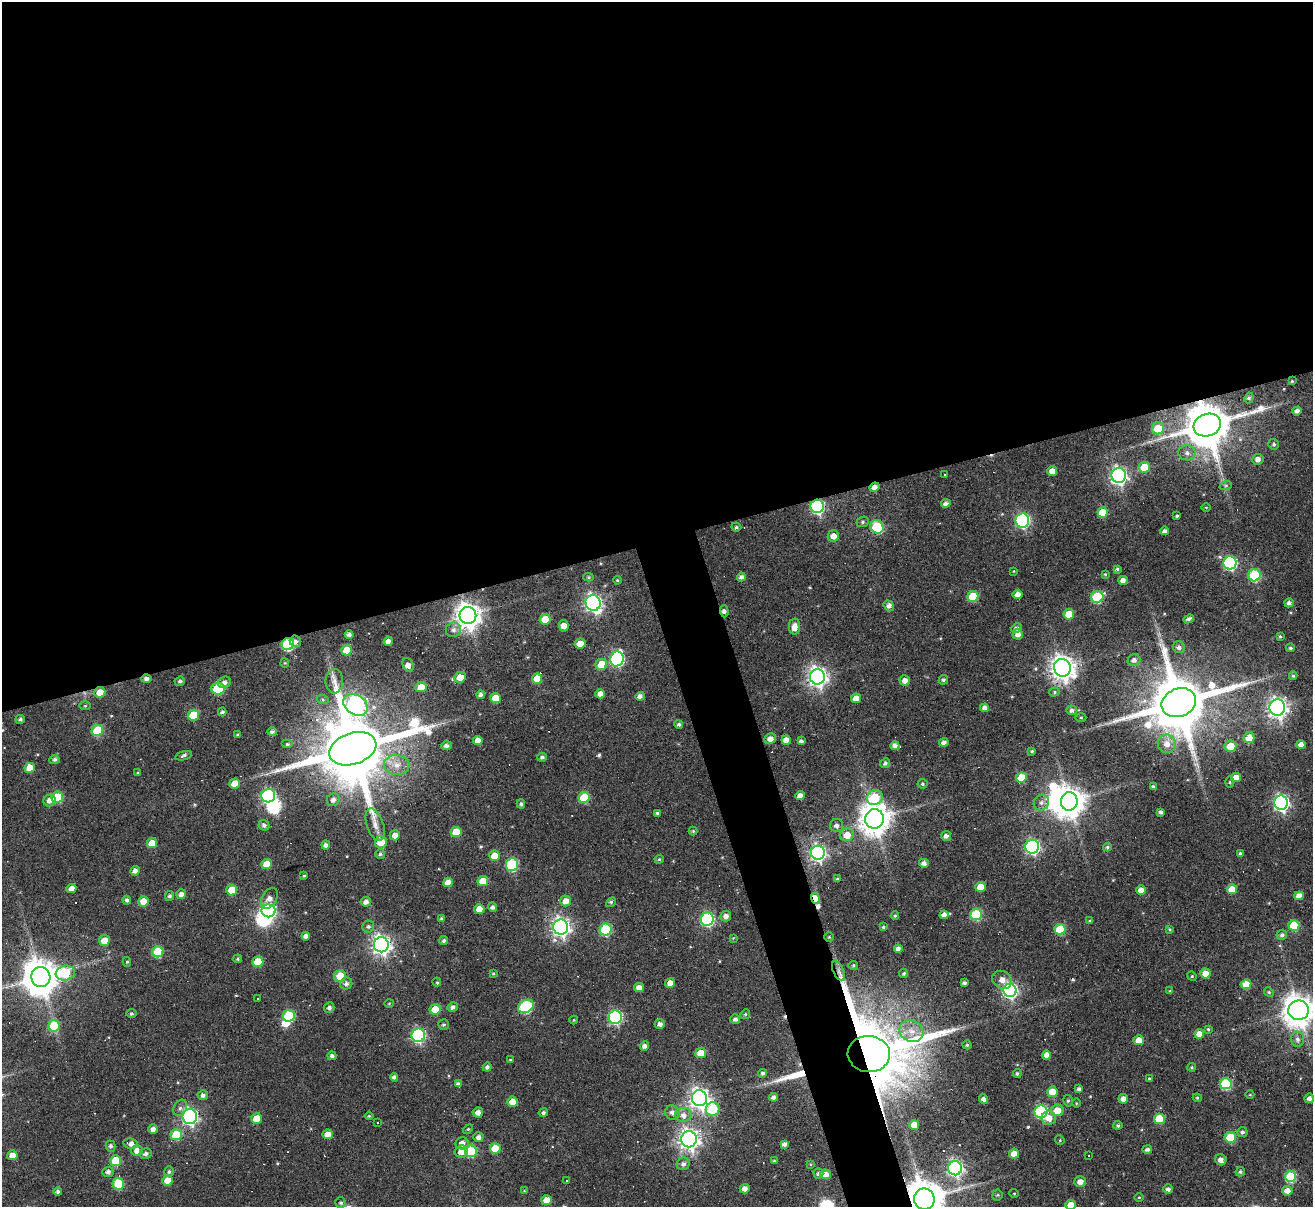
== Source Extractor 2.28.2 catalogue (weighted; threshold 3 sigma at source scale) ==
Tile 2 of 4 x 4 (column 2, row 1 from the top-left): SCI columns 1313-2623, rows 3881-5085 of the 5246 x 5228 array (HDU 1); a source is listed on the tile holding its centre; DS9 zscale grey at full resolution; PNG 1315 x 1209 px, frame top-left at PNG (2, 2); each listed source drawn as its Kron ellipse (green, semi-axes under 4 px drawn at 4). Shown black and unused: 47% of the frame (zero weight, under 3 of 6 exposures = <1% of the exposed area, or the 3 px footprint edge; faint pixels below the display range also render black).
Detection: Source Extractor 2.28.2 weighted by HDU 2 'WHT'; one run over the whole footprint, this tile lists its part. Background 0.0978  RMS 0.0091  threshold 0.0373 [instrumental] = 3 sigma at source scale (4.09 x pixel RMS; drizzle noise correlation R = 1.36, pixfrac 0.8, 0.05/0.05 arcsec/px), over >= 5 px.
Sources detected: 365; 4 inside a brighter object's white glare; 14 cosmic-ray / hot-pixel residue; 2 long thin detections or spike segments (spike, bleed or trail) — neither listed nor drawn; the other 345 listed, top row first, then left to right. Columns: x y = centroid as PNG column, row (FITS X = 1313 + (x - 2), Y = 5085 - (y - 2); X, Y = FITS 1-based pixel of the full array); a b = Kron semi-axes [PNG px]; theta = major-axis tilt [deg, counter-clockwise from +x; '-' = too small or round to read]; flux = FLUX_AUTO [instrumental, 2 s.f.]
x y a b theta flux
1292 381 4 4 - 1
1249 398 5 4 - 2.1
1297 411 5 4 - 3.5
1207 425 14 11 18 4000
1158 428 6 6 - 26
1274 444 5 5 - 1.8
1187 453 8 7 - 4.2
1258 459 5 5 - 4.4
1144 467 6 5 - 23
1052 471 5 5 - 6.4
944 474 2 2 - 1
1119 475 7 7 - 300
1226 485 6 4 19 1.4
875 487 5 4 - 4.8
946 503 5 4 - 3
817 506 7 6 - 140
1206 508 5 3 - 0.84
1103 513 5 5 - 31
1177 516 4 3 - 1.5
1022 521 7 7 - 160
863 522 6 5 - 1.7
736 527 5 3 - 1.5
877 527 7 6 - 60
1165 531 4 4 - 3.3
833 536 6 5 - 7.3
1230 563 6 6 - 130
1117 569 4 3 - 1.4
1014 571 4 4 - 0.76
1105 574 4 3 - 0.91
1255 575 6 6 - 69
588 577 5 4 - 1.4
741 577 4 4 - 2.9
617 580 4 4 - 0.87
1123 580 5 4 - 4.4
1018 594 5 4 - 6
973 596 5 5 - 30
1097 597 6 5 - 59
593 603 8 7 - 300
1289 603 5 4 - 2.8
889 606 6 5 - 4.2
724 611 6 4 -87 2.5
1069 614 5 5 - 17
468 615 8 8 - 930
545 619 5 5 - 20
1189 619 5 3 - 2.5
564 626 6 5 - 6
794 627 8 5 87 7.9
1016 628 5 4 - 2.8
453 630 8 7 - 3.7
1018 634 5 5 - 5.5
349 635 4 4 - 2.7
1280 636 4 4 - 1.1
295 641 6 5 - 2.9
388 641 5 4 - 4.3
288 644 6 6 - 72
580 644 5 5 - 11
1179 647 6 5 - 2.8
1290 648 4 4 - 1.5
347 650 5 5 - 18
617 659 7 6 - 130
1134 660 6 5 - 3.6
285 663 4 4 - 0.9
601 664 6 5 - 17
408 665 7 5 -63 3.9
1062 668 9 8 - 760
1293 676 4 4 - 1.2
460 677 6 5 - 12
817 677 7 7 - 460
146 679 5 4 - 3
537 679 5 5 - 16
905 680 5 5 - 5.3
943 680 5 4 - 1.7
180 681 5 4 - 1.7
334 681 12 8 89 6.5
224 682 6 5 - 3
421 687 5 5 - 13
218 689 7 6 - 38
100 692 5 5 - 10
1054 692 5 4 - 1.4
600 694 5 4 - 5.8
481 695 4 4 - 3
640 696 5 4 - 3.8
495 698 5 5 - 15
856 698 5 4 - 7
323 700 6 4 -20 1.3
1179 703 18 14 21 7500
356 705 13 9 -32 340
85 706 6 4 1 1
1277 707 8 8 - 460
985 708 4 4 - 4.9
1071 710 5 5 - 2.9
222 712 4 4 - 2.4
193 715 6 5 - 28
1081 717 5 3 - 0.96
20 719 5 4 - 2.1
679 724 4 4 - 1.7
97 730 6 5 - 34
272 732 5 4 - 2.2
238 735 4 3 - 1.4
1249 738 5 5 - 15
770 739 6 5 - 5.8
478 740 5 4 - 5.6
786 740 5 4 - 6.6
801 741 4 4 - 2.5
944 742 5 4 - 3.4
287 744 6 4 0 1.6
1167 744 9 9 - 7.6
1301 744 5 4 - 5.2
446 746 5 4 - 3
895 746 5 4 - 3.7
1230 746 6 5 - 15
353 749 24 15 19 11000
1032 751 3 3 - 1
184 756 9 3 15 2.2
542 757 5 4 - 2.2
55 760 5 4 - 2
885 763 5 4 - 2
397 765 13 10 -6 10
30 768 5 5 - 12
138 773 4 3 - 1.1
1021 777 5 5 - 18
1236 777 5 4 - 7.2
1229 782 5 3 - 0.98
235 784 5 5 - 11
922 784 5 5 - 1.7
1153 787 4 3 - 1.5
268 796 7 6 - 130
800 796 4 4 - 5
57 797 6 5 - 31
584 797 5 5 - 33
875 798 8 7 - 44
333 800 6 6 - 4.1
49 801 6 6 - 5.1
1069 801 9 8 - 1300
1041 803 8 7 - 3.6
1281 803 7 7 - 260
521 804 4 3 - 1.5
1161 812 4 3 - 2.2
657 813 3 3 - 1.6
874 819 10 9 - 1400
264 825 6 5 - 2.4
375 825 17 8 -71 7.7
836 825 6 6 - 3.6
693 831 4 4 - 0.97
456 832 5 5 - 18
395 835 5 5 - 6.9
847 835 7 6 - 11
946 836 5 5 - 3.4
381 842 6 6 - 14
152 843 5 5 - 11
326 845 4 4 - 3
1032 847 7 7 - 190
1107 847 4 4 - 1.3
818 853 7 7 - 260
1240 853 4 4 - 1.7
380 854 5 5 - 1.6
495 856 5 5 - 16
659 859 4 4 - 1
924 863 5 4 - 3.7
267 864 5 5 - 12
512 865 6 6 - 64
135 871 5 4 - 4.3
304 876 3 3 - 1.1
837 879 4 4 - 1.2
483 881 5 5 - 17
448 883 5 4 - 7.5
980 887 5 5 - 13
71 889 5 4 - 6.2
1232 889 5 5 - 12
232 890 5 5 - 20
1141 890 5 4 - 9.9
181 894 5 5 - 4.2
169 896 5 4 - 2
1299 896 4 4 - 6.2
269 898 11 7 58 5.4
815 898 6 3 -69 20
127 900 4 4 - 2.2
144 901 5 5 - 13
566 901 5 5 - 7.5
366 902 5 4 - 4.5
611 902 5 3 - 1.7
493 907 4 4 - 2.6
479 909 5 5 - 10
268 911 7 6 - 180
976 914 6 5 - 51
944 915 4 4 - 5
726 916 5 5 - 4
895 916 4 3 - 1.1
442 919 4 4 - 1.5
707 919 6 6 - 130
1090 921 3 3 - 1.1
1294 925 5 5 - 31
368 926 6 6 - 2
561 927 7 7 - 400
883 927 3 3 - 1
1060 929 5 5 - 29
1170 929 4 3 - 1.1
606 930 6 6 - 62
1282 935 5 5 - 2.4
306 936 4 4 - 3.5
829 937 5 5 - 1.1
733 938 4 4 - 0.68
104 941 5 5 - 11
444 941 5 4 - 1.9
381 945 7 7 - 440
898 949 4 4 - 3.5
158 952 5 5 - 35
238 959 4 3 - 1.2
127 962 5 4 - 1.2
258 962 5 5 - 24
853 965 5 4 - 1.2
839 971 11 5 -63 4
65 973 9 7 9 41
493 973 4 3 - 1.2
904 973 5 4 - 1.5
1205 974 5 5 - 11
340 976 6 5 - 21
1192 976 5 4 - 0.93
41 977 10 9 - 2100
1002 980 10 8 -30 8.2
437 982 4 3 - 1.3
670 983 5 4 - 6.5
964 983 4 3 - 1.9
346 984 6 6 - 3.2
1246 984 5 5 - 18
639 987 5 4 - 5.2
1010 990 6 6 - 200
1170 991 4 4 - 0.92
1269 992 5 4 - 1.1
258 999 3 2 - 0.8
389 1003 5 3 - 0.76
526 1006 8 6 31 80
453 1007 5 4 - 2.9
329 1008 5 5 - 2.9
435 1009 5 5 - 15
1298 1010 10 10 - 1400
131 1013 5 5 - 1.5
745 1014 5 4 - 1.2
289 1016 6 5 - 47
615 1017 7 6 - 130
735 1019 5 4 - 3
574 1020 4 4 - 0.9
660 1024 5 4 - 3.7
444 1025 5 5 - 1.6
54 1026 6 5 - 34
1208 1029 3 3 - 1.1
911 1031 12 10 -30 11
1199 1034 5 5 - 7.5
418 1035 7 6 - 120
1297 1039 7 6 - 3.5
1139 1040 5 5 - 8.9
967 1045 4 4 - 1.1
644 1046 4 4 - 3.3
701 1053 5 5 - 13
869 1054 21 18 -5 10000
1046 1055 4 4 - 5.4
332 1056 4 4 - 2.7
510 1060 4 3 - 0.77
487 1067 4 4 - 2.2
1191 1067 4 4 - 1.1
763 1073 4 4 - 2.1
1017 1073 4 4 - 1.5
394 1077 4 4 - 2.5
1149 1078 4 3 - 0.86
458 1084 4 4 - 3.1
1226 1084 6 5 - 60
1079 1089 4 4 - 2.4
1052 1092 5 5 - 16
203 1095 5 5 - 2.8
1250 1095 4 3 - 0.58
773 1097 4 4 - 3.1
699 1098 8 7 - 500
1197 1098 4 4 - 1.1
1309 1098 5 4 - 3.5
983 1099 5 4 - 3
1123 1099 4 4 - 4.9
1068 1101 6 4 -76 1.6
512 1102 5 5 - 11
1076 1103 5 3 - 0.8
180 1108 9 6 62 3.1
713 1109 7 7 - 50
1057 1110 6 6 - 11
478 1112 5 5 - 4.9
543 1112 4 4 - 1.8
1041 1112 6 6 - 100
672 1113 7 7 - 3.6
683 1115 8 7 - 5.1
369 1116 4 4 - 0.96
190 1117 7 7 - 240
256 1118 5 5 - 13
1049 1118 7 6 - 8.2
1159 1119 5 5 - 23
378 1122 3 2 - 0.58
914 1125 5 5 - 12
1118 1125 4 3 - 1.4
153 1129 5 5 - 4
468 1129 6 4 44 0.95
1242 1132 5 5 - 2.2
328 1134 5 5 - 6.5
176 1135 5 5 - 26
478 1137 5 5 - 3.8
1230 1137 5 5 - 30
689 1139 8 7 - 550
1060 1140 5 4 - 1
131 1143 7 5 -11 5.3
462 1143 6 6 - 5.2
784 1144 4 4 - 2.7
110 1146 5 5 - 2.3
495 1148 5 5 - 21
1147 1149 5 4 - 2.5
137 1151 5 5 - 6.2
471 1151 6 6 - 44
461 1152 7 6 - 8
146 1154 6 5 - 3.2
1014 1154 5 5 - 8.9
12 1155 5 5 - 8.7
1088 1155 2 2 - 0.64
1221 1160 6 5 - 4.4
116 1161 5 5 - 27
774 1161 4 3 - 0.92
683 1164 6 6 - 3.1
810 1164 3 2 - 0.58
955 1168 7 7 - 240
108 1172 5 5 - 2.8
169 1172 5 5 - 1.4
1240 1172 5 4 - 1.5
818 1174 5 5 - 2.4
826 1174 5 5 - 6.8
1291 1176 5 5 - 48
167 1180 5 5 - 10
567 1180 3 3 - 1.1
1080 1182 5 5 - 5.4
118 1184 6 5 - 29
745 1189 5 4 - 4.3
1168 1189 5 4 - 3.2
524 1191 4 3 - 0.69
1287 1191 5 5 - 6.9
58 1192 4 4 - 2.1
1014 1193 5 3 - 0.68
997 1195 5 5 - 1.2
1139 1197 5 3 - 0.74
924 1199 10 10 - 2500
547 1200 5 5 - 10
341 1203 5 5 - 1.5
1071 1205 5 5 - 11
Overlapping masked pixels (flux is a lower limit): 12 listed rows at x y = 1207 425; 875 487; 817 506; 724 611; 288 644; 1062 668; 146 679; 100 692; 815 898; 839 971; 869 1054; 924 1199
Isophote crosses this tile's border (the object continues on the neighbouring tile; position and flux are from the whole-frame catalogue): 3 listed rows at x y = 1298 1010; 924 1199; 1071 1205
Unlisted compact peaks at least as high as the median listed source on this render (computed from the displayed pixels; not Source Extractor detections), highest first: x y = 599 755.